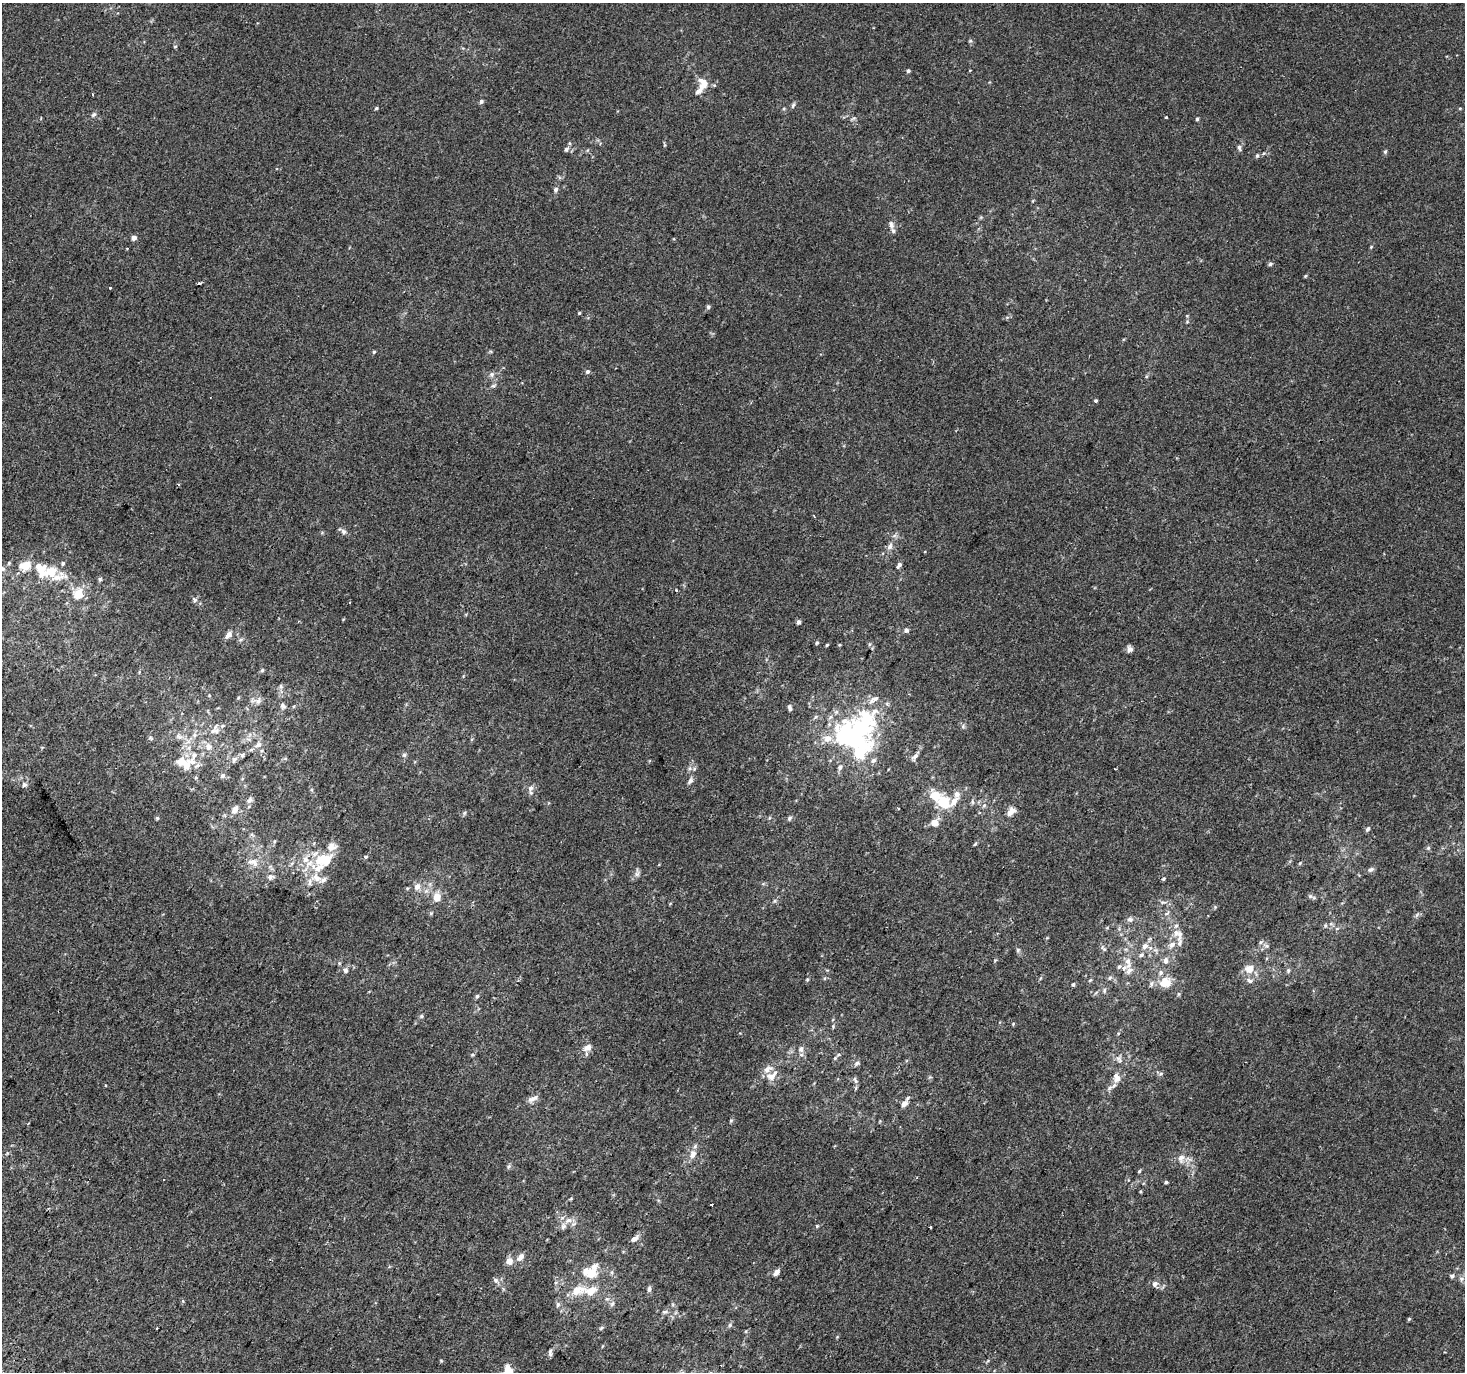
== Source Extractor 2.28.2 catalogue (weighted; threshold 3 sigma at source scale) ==
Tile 7 of 4 x 4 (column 3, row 2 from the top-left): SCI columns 2959-4421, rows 3039-4408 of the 5908 x 6010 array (HDU 1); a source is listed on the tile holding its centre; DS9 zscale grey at full resolution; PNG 1467 x 1374 px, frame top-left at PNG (2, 3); no overlay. Shown black and unused: <1% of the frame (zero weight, under 2 of 3 exposures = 2% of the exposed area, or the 3 px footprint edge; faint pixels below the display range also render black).
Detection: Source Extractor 2.28.2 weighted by HDU 2 'WHT'; one run over the whole footprint, this tile lists its part. Background 6.26e-04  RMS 0.0036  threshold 0.0164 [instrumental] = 3 sigma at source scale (4.5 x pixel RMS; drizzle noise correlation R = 1.50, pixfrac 1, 0.0396/0.0396 arcsec/px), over >= 5 px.
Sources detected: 209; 2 inside a brighter object's white glare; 3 cosmic-ray / hot-pixel residue — not listed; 30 inside a brighter listed object's ellipse — not listed separately; the other 174 listed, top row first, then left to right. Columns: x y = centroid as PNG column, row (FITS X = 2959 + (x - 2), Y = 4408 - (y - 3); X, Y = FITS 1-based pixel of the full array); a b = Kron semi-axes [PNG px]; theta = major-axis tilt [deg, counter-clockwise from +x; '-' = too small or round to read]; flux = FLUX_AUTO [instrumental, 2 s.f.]
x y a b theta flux
970 41 5 4 - 0.46
175 46 5 3 - 0.34
908 71 5 4 - 0.62
705 84 12 8 13 2.3
481 101 6 5 - 0.7
793 105 8 5 69 0.68
376 108 5 4 - 0.43
784 108 5 3 - 0.36
94 114 7 5 43 0.83
1166 117 3 3 - 0.48
853 119 7 4 20 0.57
1197 119 4 4 - 0.52
1239 147 7 5 -74 0.79
566 149 7 6 - 0.93
1385 151 6 4 68 0.52
1257 156 6 4 73 0.58
556 189 6 6 - 0.8
891 225 12 6 -74 1.4
134 238 6 5 - 1.2
1371 247 5 4 - 0.33
1270 264 6 5 - 0.68
1305 276 5 4 - 0.35
199 283 4 3 - 0.43
110 288 3 3 - 0.93
708 307 5 5 - 0.69
579 313 4 3 - 0.37
374 352 4 4 - 0.46
587 372 6 5 - 0.7
492 374 8 7 - 1.1
493 386 8 5 20 0.7
1096 401 4 3 - 0.68
814 516 3 2 - 0.25
343 531 8 7 - 1
890 546 9 7 64 1.4
9 563 5 4 - 0.39
899 565 8 5 58 0.93
26 566 11 8 21 5.8
2 569 7 6 - 0.94
51 571 19 16 -13 7.3
100 579 6 4 75 0.59
676 590 4 3 - 0.3
78 594 14 13 - 5.3
195 600 9 6 -47 0.99
799 622 5 4 - 0.8
906 630 6 5 - 0.92
228 635 9 6 50 1.7
817 643 5 4 - 0.41
869 644 5 4 - 0.44
827 645 4 3 - 0.38
1130 649 8 7 - 1.2
262 670 6 4 46 0.5
281 686 7 5 -69 0.79
258 700 11 9 46 1.8
283 706 8 6 -47 0.99
790 708 8 5 -74 0.83
963 726 6 5 - 0.63
861 728 37 27 57 38
213 731 10 7 18 1.9
195 735 7 6 - 1
179 737 10 6 -37 1.5
150 738 6 5 - 0.56
827 739 13 11 7 3.7
258 745 10 7 25 1.7
208 746 10 10 - 2.7
242 755 7 5 55 0.78
404 755 6 6 - 0.66
915 756 9 6 43 1.2
234 759 8 6 53 1.2
873 760 7 6 - 1.1
181 761 19 14 -3 5.3
840 767 8 6 71 1
223 776 7 6 - 1
690 781 10 5 54 1.1
24 785 6 6 - 0.86
531 788 10 7 68 1.5
957 794 10 8 -74 1.8
250 800 9 6 46 1.3
944 802 18 14 -46 9
972 802 8 4 -81 0.59
984 805 6 5 - 0.73
899 808 3 3 - 0.56
235 809 12 7 57 2.2
1011 811 13 8 46 2.7
464 813 7 4 71 0.47
157 818 5 4 - 0.44
789 818 7 5 43 0.69
935 823 12 9 -34 2.3
1368 829 7 5 60 0.76
252 835 6 4 -20 0.53
975 844 6 3 45 0.44
1428 848 6 5 - 0.54
366 857 5 3 - 0.41
323 860 31 14 17 13
253 862 17 9 -25 3.1
1300 863 5 4 - 0.37
1371 869 9 6 24 0.86
637 874 7 4 -90 0.9
271 877 11 7 16 1.3
316 878 15 10 -36 4
1164 879 5 4 - 0.44
417 887 9 8 - 2
1310 896 6 6 - 0.7
437 897 10 8 83 3.4
774 901 6 4 70 0.49
1167 913 9 4 30 0.71
1130 919 9 7 -2 1.2
1337 928 6 4 20 0.49
1176 933 10 10 - 2.8
1172 945 11 7 40 2.1
1145 946 10 8 46 2
1266 946 7 5 -20 0.84
1104 949 11 4 -39 0.63
1018 950 6 5 - 0.55
1141 955 7 6 - 0.94
1128 961 10 8 -75 2.1
1166 961 10 7 -87 1.6
1119 966 7 5 47 0.72
1249 969 10 9 - 3.8
345 970 7 6 - 1
1288 970 7 5 -77 0.75
1110 978 6 5 - 0.63
807 979 5 4 - 0.43
1090 980 6 3 43 0.41
1250 981 9 6 -39 1.2
1165 982 12 12 - 5.7
1073 984 4 3 - 0.48
1151 984 7 5 -89 0.89
1104 990 7 5 71 0.67
477 996 6 4 72 0.63
421 1016 5 5 - 0.52
1013 1024 5 3 - 0.31
587 1047 11 8 30 2.3
801 1049 9 7 66 1.3
472 1055 6 4 -5 0.45
835 1058 7 4 45 0.6
1119 1059 13 6 -60 1.4
857 1063 8 6 23 0.87
1161 1074 7 5 21 0.62
772 1076 18 10 36 3.6
1116 1078 15 10 -80 2.8
855 1080 11 5 -63 0.93
533 1099 16 6 26 1.8
904 1104 8 6 28 2
731 1121 6 3 20 0.41
7 1153 6 4 55 0.42
693 1154 13 9 72 2.5
1181 1158 12 8 80 2.3
508 1166 6 6 - 0.69
1139 1171 5 4 - 0.41
1166 1182 4 4 - 0.48
712 1205 3 3 - 2.1
569 1220 9 6 14 1.7
563 1226 8 6 57 1.2
817 1226 5 3 - 0.35
930 1227 3 2 - 0.44
635 1239 11 6 34 1.6
520 1257 10 6 52 1.9
509 1261 8 8 - 2.3
776 1272 7 5 53 1.7
591 1273 11 9 34 6.2
1452 1276 6 6 - 0.71
1461 1279 7 6 - 1
496 1280 8 6 -41 1
1155 1284 7 7 - 1.4
649 1289 8 5 82 0.88
577 1290 19 11 14 5.3
607 1299 6 4 -17 0.54
183 1301 4 4 - 0.53
558 1304 7 5 76 0.84
665 1312 8 4 8 0.64
1409 1319 6 4 45 0.39
730 1325 6 6 - 0.67
601 1328 7 4 32 0.5
550 1353 8 4 -85 0.79
Isophote crosses this tile's border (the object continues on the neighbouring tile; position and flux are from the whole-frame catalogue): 1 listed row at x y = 2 569
Unlisted compact peaks at least as high as the median listed source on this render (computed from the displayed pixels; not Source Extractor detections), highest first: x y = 441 1361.